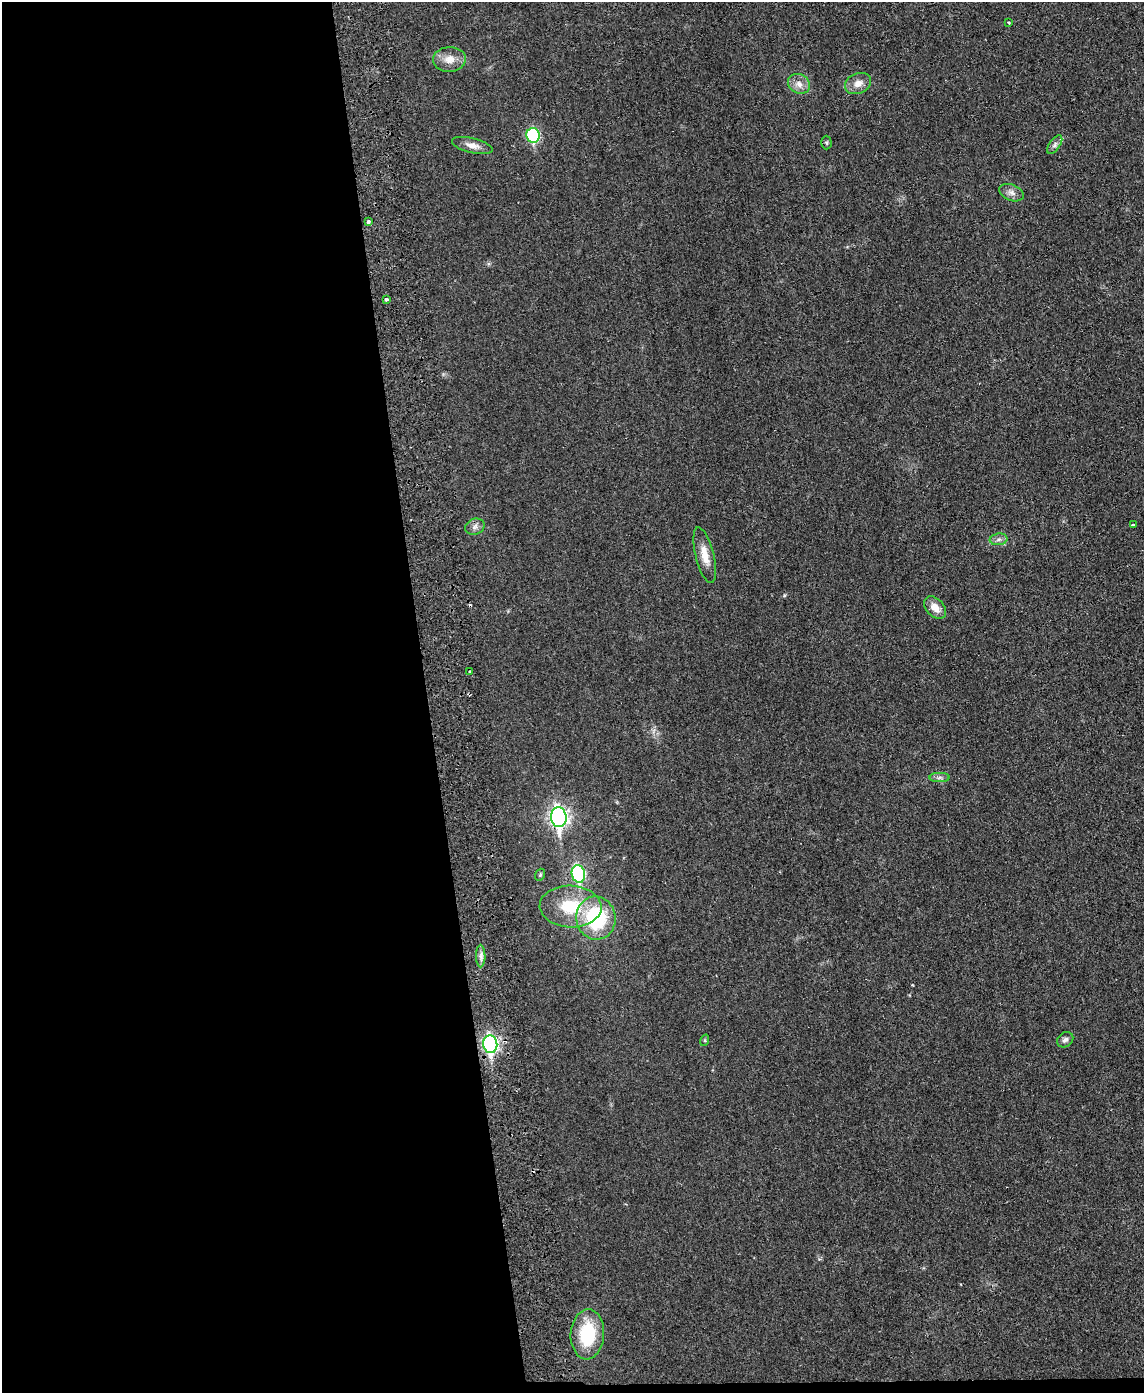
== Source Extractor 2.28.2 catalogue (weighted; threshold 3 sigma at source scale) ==
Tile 9 of 4 x 3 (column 1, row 3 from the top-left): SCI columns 59-1200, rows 244-1634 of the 4682 x 4559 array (HDU 1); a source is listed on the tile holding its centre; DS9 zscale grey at full resolution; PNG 1146 x 1395 px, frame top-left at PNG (2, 2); each listed source drawn as its Kron ellipse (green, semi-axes under 4 px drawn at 4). Shown black and unused: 38% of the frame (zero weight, under 2 of 3 exposures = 3% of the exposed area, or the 3 px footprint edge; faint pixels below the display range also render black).
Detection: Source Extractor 2.28.2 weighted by HDU 2 'WHT'; one run over the whole footprint, this tile lists its part. Background 0.0304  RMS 0.0045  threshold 0.0205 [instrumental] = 3 sigma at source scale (4.5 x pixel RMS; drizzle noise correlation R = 1.50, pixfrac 1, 0.05/0.05 arcsec/px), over >= 5 px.
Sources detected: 31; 2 cosmic-ray / hot-pixel residue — neither listed nor drawn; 1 inside a brighter listed object's ellipse — not listed separately; the other 28 listed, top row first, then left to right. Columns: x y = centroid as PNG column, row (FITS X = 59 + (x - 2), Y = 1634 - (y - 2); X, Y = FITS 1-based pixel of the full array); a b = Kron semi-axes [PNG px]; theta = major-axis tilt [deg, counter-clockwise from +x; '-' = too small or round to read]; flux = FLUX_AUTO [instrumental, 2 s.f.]
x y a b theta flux
1009 23 3 2 - 0.47
449 59 16 12 3 4.9
858 83 14 10 23 3.8
799 84 11 9 -28 3.4
533 135 7 6 - 39
826 143 7 5 -89 0.75
472 145 21 7 -14 3.4
1055 145 11 5 56 1.4
1011 193 13 8 -22 2.3
368 222 4 3 - 1.4
386 299 3 3 - 0.87
1133 525 3 2 - 0.46
475 527 10 8 23 1.8
999 539 9 5 8 1.6
705 555 29 9 -76 6.3
935 608 13 8 -47 4.6
470 672 4 3 - 0.48
939 777 10 4 0 1.3
559 817 10 7 -85 160
578 874 9 6 -77 45
540 875 6 4 69 0.58
571 906 31 21 -2 19
596 918 21 19 -82 34
481 956 11 4 -90 1.6
705 1040 6 4 73 0.53
1065 1040 9 7 35 1.5
490 1044 9 7 -84 100
587 1334 25 16 86 22
Overlapping masked pixels (flux is a lower limit): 1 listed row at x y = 490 1044